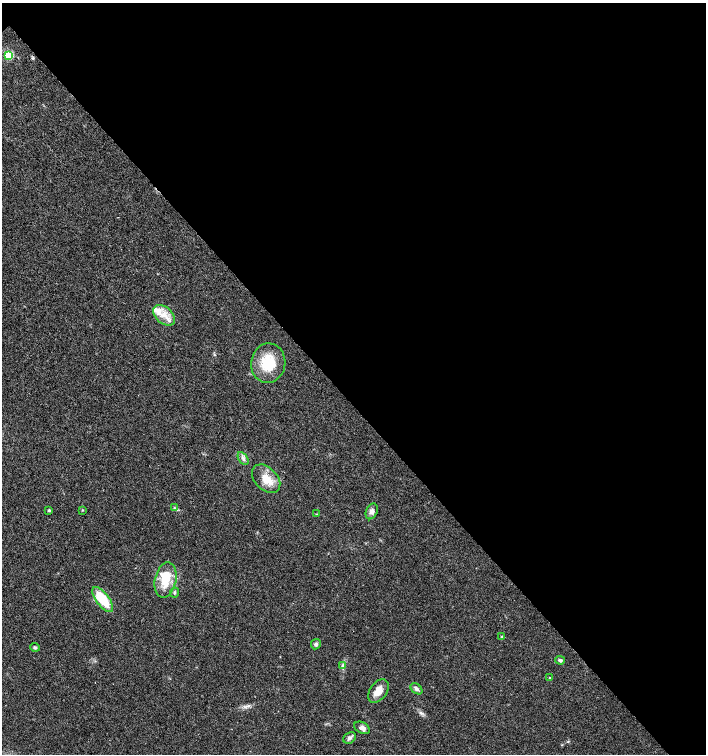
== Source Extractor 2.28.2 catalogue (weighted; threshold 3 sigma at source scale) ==
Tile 8 of 4 x 4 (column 4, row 2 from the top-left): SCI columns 4446-5853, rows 3011-4514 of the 6007 x 6026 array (HDU 1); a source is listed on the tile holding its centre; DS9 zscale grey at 2 x 2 block average (1 PNG px = mean of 2 x 2 image px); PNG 708 x 756 px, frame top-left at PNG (2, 3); each listed source drawn as its Kron ellipse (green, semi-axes under 4 px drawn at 4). Shown black and unused: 54% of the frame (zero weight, under 3 of 4 exposures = <1% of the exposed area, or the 3 px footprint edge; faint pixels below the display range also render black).
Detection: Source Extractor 2.28.2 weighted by HDU 2 'WHT'; one run over the whole footprint, this tile lists its part. Background 0.021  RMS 0.0028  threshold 0.0128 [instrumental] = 3 sigma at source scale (4.5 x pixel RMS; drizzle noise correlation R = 1.50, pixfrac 1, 0.0396/0.0396 arcsec/px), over >= 5 px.
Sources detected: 25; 1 inside a brighter object's white glare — neither listed nor drawn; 1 inside a brighter listed object's ellipse — not listed separately; the other 23 listed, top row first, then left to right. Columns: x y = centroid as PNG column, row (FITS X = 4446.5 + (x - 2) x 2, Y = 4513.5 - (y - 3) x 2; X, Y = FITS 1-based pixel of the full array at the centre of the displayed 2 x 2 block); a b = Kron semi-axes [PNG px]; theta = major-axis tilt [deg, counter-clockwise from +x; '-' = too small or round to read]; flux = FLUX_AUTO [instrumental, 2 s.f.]
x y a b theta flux
8 55 3 3 - 41
164 315 13 8 -41 7.6
268 363 20 17 82 23
243 458 7 4 -58 1.9
266 479 17 11 -45 11
174 508 3 2 - 0.61
49 510 3 3 - 0.81
83 510 3 2 - 0.4
372 511 8 5 64 2.6
316 514 4 2 - 0.5
165 580 18 10 78 14
174 593 5 3 - 0.92
103 599 15 6 -53 24
502 637 3 3 - 1.1
316 644 5 4 - 1.4
35 647 5 4 - 1.1
560 660 5 4 - 1.2
342 665 3 2 - 0.62
550 678 2 2 - 0.44
416 689 7 4 -40 2.2
378 691 13 8 55 7.4
362 728 8 5 -28 3.1
350 738 7 5 30 2
Diffuse or blended objects may show on this block-average render without a row.